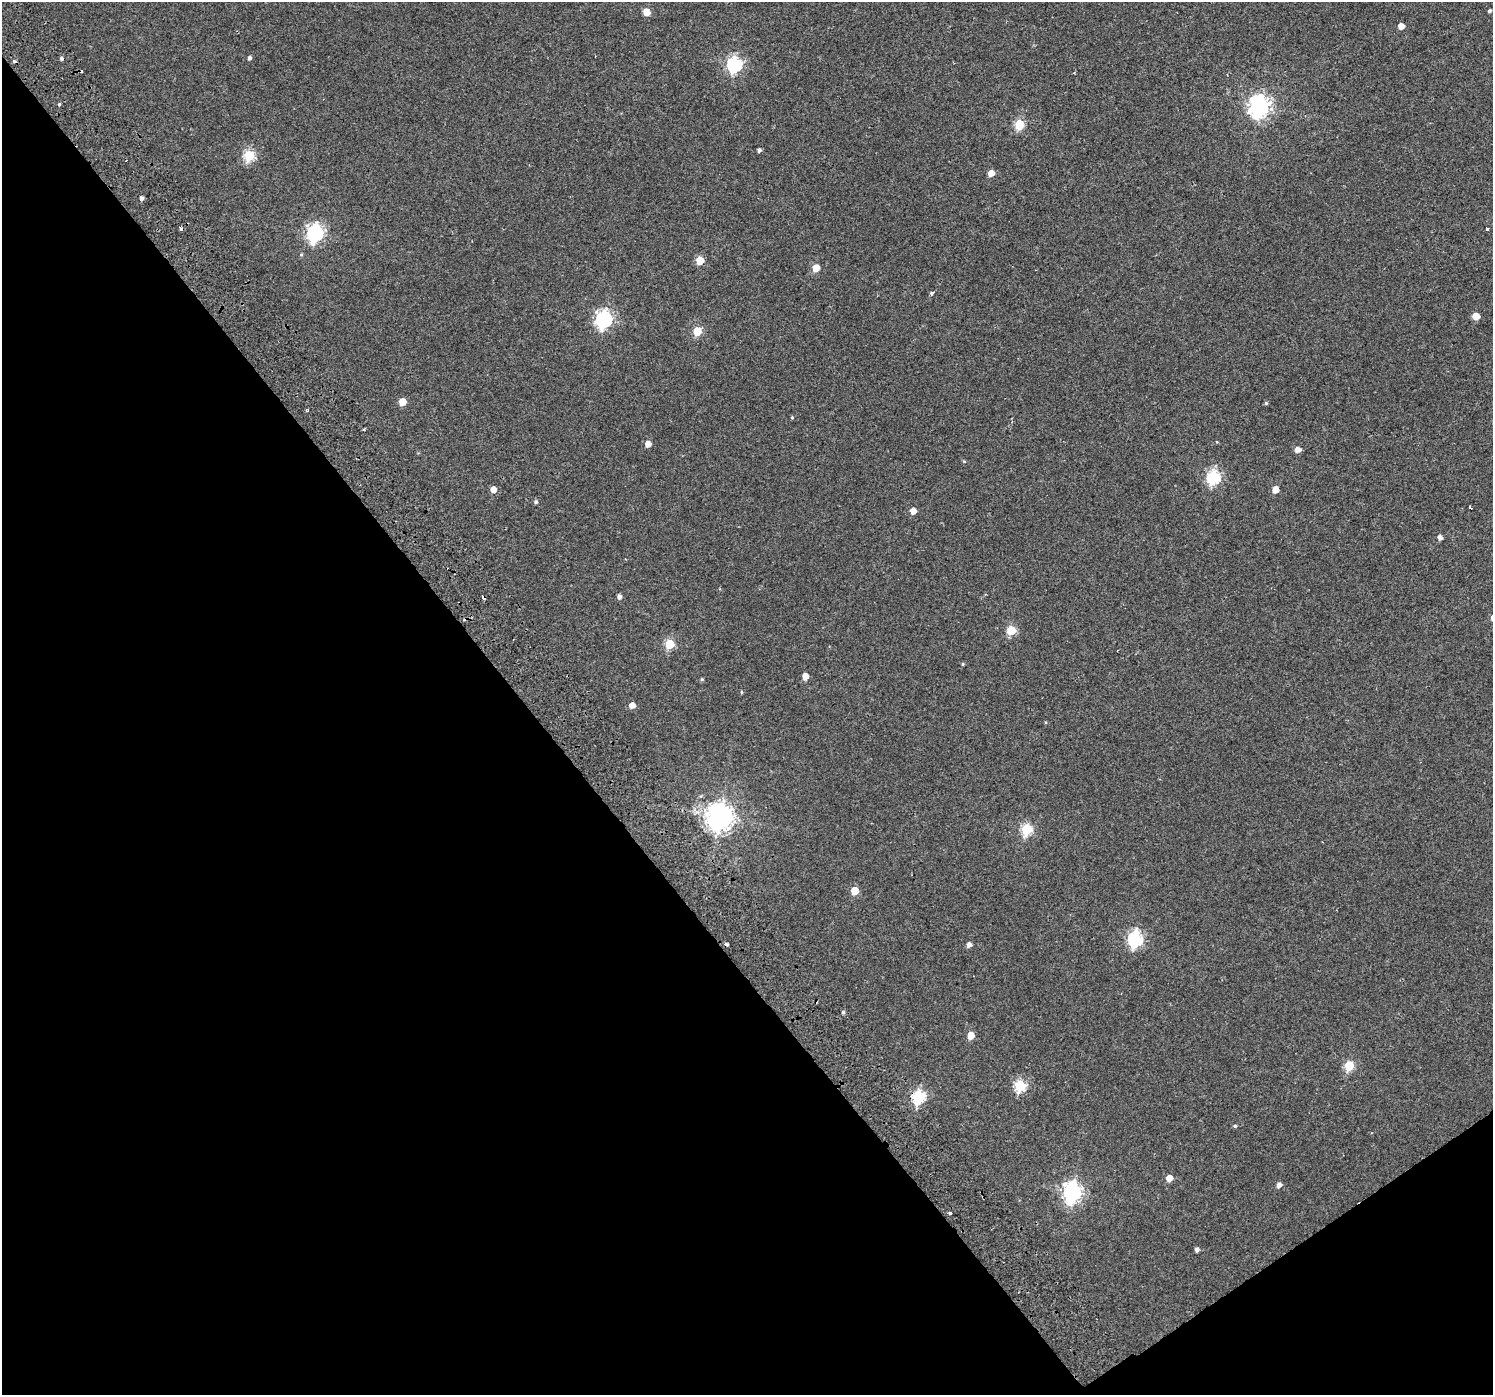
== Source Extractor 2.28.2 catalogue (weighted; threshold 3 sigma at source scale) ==
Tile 14 of 4 x 4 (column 2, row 4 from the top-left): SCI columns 1545-3035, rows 233-1625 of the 6064 x 5973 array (HDU 1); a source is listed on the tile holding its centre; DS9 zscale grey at full resolution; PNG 1495 x 1397 px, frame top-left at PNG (2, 2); no overlay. Shown black and unused: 38% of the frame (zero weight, under 2 of 3 exposures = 3% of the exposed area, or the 3 px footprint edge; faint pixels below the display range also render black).
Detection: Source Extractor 2.28.2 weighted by HDU 2 'WHT'; one run over the whole footprint, this tile lists its part. Background 0.00307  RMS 0.0036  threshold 0.016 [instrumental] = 3 sigma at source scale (4.5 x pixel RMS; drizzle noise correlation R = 1.50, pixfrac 1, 0.0396/0.0396 arcsec/px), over >= 5 px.
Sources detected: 65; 7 cosmic-ray / hot-pixel residue — not listed; the other 58 listed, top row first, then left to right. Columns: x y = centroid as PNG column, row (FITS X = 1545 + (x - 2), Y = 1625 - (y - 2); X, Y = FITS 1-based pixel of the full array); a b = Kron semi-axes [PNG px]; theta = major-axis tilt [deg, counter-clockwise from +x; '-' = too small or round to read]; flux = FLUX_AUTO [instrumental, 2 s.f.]
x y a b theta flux
1489 11 4 3 - 0.63
647 12 5 5 - 5.6
1401 26 5 5 - 3.2
249 58 4 4 - 0.79
734 64 7 6 - 72
59 104 4 3 - 0.46
1259 107 8 7 - 200
1019 125 6 5 - 19
759 150 4 4 - 0.83
249 155 6 5 - 30
991 173 6 5 - 3.2
142 198 4 4 - 1
1487 229 3 2 - 0.7
315 233 7 7 - 100
301 254 5 4 - 0.38
700 260 5 5 - 10
816 268 5 5 - 6.2
932 293 4 3 - 1.3
1476 316 5 5 - 5.6
604 319 7 6 - 100
697 331 5 5 - 13
402 402 5 5 - 7.1
1266 403 4 4 - 0.48
792 417 4 3 - 0.36
648 444 5 5 - 2.7
1297 450 5 5 - 2.3
964 461 5 4 - 0.38
1213 477 6 6 - 50
493 489 5 5 - 3.7
1275 490 5 5 - 4
536 502 5 5 - 0.71
1471 508 3 3 - 3.5
913 511 5 5 - 3.2
1440 537 5 4 - 1.6
619 597 5 4 - 1.2
1011 630 5 5 - 16
669 644 5 5 - 17
963 664 4 4 - 0.38
805 676 5 5 - 3.8
702 679 5 4 - 0.41
741 692 5 3 - 0.3
632 705 6 5 - 2.3
719 816 9 8 - 400
1027 829 6 5 - 31
855 891 5 5 - 8.5
1135 939 7 6 - 69
969 944 5 5 - 1.4
843 1012 4 4 - 0.52
971 1035 5 5 - 5.8
1349 1066 6 5 - 17
1020 1085 6 6 - 30
919 1096 7 6 - 43
1235 1126 5 4 - 0.47
1169 1178 5 5 - 4.1
1279 1185 5 5 - 1.6
1072 1192 8 7 - 150
950 1213 4 3 - 1.1
1197 1249 4 4 - 1.2
Overlapping masked pixels (flux is a lower limit): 2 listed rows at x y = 719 816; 919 1096